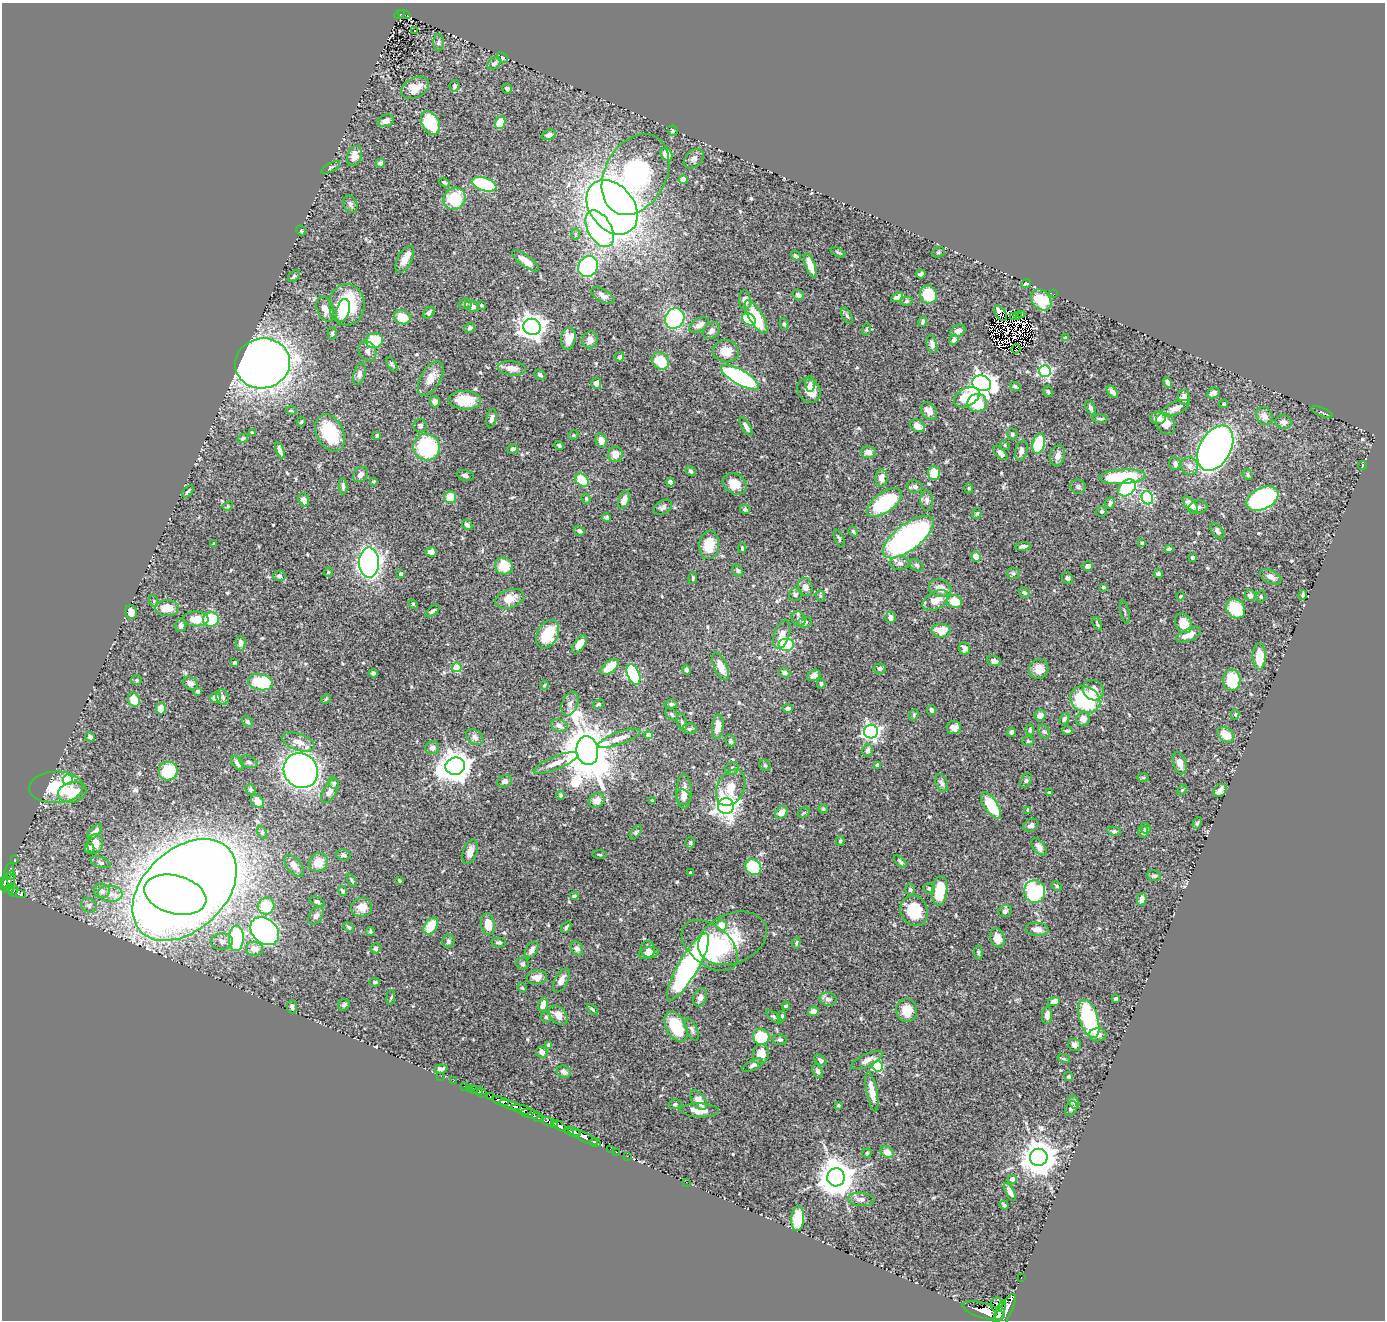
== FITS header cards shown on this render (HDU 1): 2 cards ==
NAXIS1  =                 1383
NAXIS2  =                 1318

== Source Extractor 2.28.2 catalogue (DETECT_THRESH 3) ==
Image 1383 x 1318 px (HDU 1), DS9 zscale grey, 1 PNG px = 1 image px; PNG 1387 x 1322 px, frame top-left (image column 1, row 1318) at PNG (2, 3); each listed source drawn as its Kron ellipse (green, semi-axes under 4 px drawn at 4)
Background 1.2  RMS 0.027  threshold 0.0815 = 3 sigma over >= 5 px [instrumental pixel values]
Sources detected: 558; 8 with non-positive FLUX_AUTO (blend fragments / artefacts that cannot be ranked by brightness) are neither listed nor drawn; of the other 550, the 500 brightest by FLUX_AUTO listed and drawn (50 fainter detections omitted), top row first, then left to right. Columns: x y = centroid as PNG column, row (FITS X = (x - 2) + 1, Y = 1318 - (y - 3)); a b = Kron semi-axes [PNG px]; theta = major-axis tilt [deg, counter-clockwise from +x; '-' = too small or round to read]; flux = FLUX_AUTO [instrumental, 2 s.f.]
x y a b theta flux
400 14 5 4 - 38
404 14 7 3 -20 38
414 31 3 3 - 3.7
439 43 8 5 90 4.2
502 58 6 4 -40 2.7
494 63 7 5 40 5.2
455 86 6 5 - 4
415 88 15 10 27 25
507 89 5 4 - 4.2
386 121 8 6 21 9.5
430 123 13 8 -61 80
500 123 6 5 - 35
673 131 5 4 - 2.9
549 135 7 5 20 5.8
666 154 7 5 -55 21
354 156 10 7 71 17
694 159 11 8 42 6.9
380 163 5 4 - 4.5
331 167 10 4 29 3.2
635 174 43 30 61 280
683 180 4 4 - 38
444 183 6 4 -30 3.1
484 184 13 6 -18 130
454 199 11 10 - 70
350 204 9 6 -67 5
612 207 30 22 -51 1800
600 229 20 11 -60 370
301 231 5 3 - 2.6
576 234 5 3 - 2.5
838 252 8 4 -23 2.6
938 252 6 5 - 2.5
796 256 5 3 - 3.4
405 259 14 7 61 19
525 261 16 5 -37 19
810 265 12 5 -70 23
588 266 11 9 51 260
921 274 5 3 - 4.2
294 276 7 5 44 3.4
1026 284 5 4 - 3.8
1054 294 2 2 - 5.3
603 295 13 6 -29 8.6
798 295 6 5 - 6.4
928 295 9 8 - 49
897 297 6 4 30 5.1
745 300 10 6 -86 11
1041 300 11 9 -50 73
907 301 6 4 16 2.8
465 304 7 5 14 3.3
347 305 21 18 90 95
481 305 4 3 - 2.2
472 306 7 5 -27 6.7
325 309 13 8 -69 18
343 311 12 6 74 33
429 313 6 4 48 5.3
1000 313 8 5 -54 5.9
1022 315 4 2 - 3.5
847 316 9 4 -63 3.6
1013 316 2 2 - 2.1
1018 316 3 2 - 2.6
402 317 8 7 - 35
756 317 19 6 -60 76
675 319 10 9 - 210
749 319 7 5 -36 70
923 322 5 3 - 3.4
784 324 6 4 -79 2.7
699 325 11 6 30 11
532 327 9 8 - 1600
470 328 6 4 39 4.1
866 329 6 4 71 2.4
711 331 9 7 44 7.8
958 331 8 5 29 8.5
332 333 6 4 88 2.7
1065 338 3 3 - 6.2
568 339 11 7 81 21
590 340 8 7 - 10
954 340 5 4 - 5.4
374 341 9 7 7 57
932 344 9 5 -79 7.3
1016 349 5 2 - 2.3
367 351 10 8 -61 7.5
726 351 13 11 -7 28
619 357 5 4 - 5.2
660 361 9 7 -45 53
262 363 27 25 13 1900
392 364 8 4 -57 3.2
512 368 14 7 -6 18
1045 371 6 6 - 280
359 374 11 6 73 6.4
540 375 6 4 -33 4.3
740 377 21 7 -30 270
431 378 19 10 60 20
596 383 6 5 - 7.9
982 383 10 7 -19 1100
1167 383 5 4 - 6.2
810 384 8 4 -86 5.8
1015 386 5 3 - 3.3
809 390 13 10 -48 21
1048 391 5 5 - 3.3
1112 392 7 4 -47 6.6
1213 393 6 5 - 7.4
967 397 14 9 28 70
1184 397 7 6 - 10
465 400 16 9 -2 45
435 402 5 5 - 11
977 403 10 9 - 50
1224 404 4 4 - 2.4
1090 407 7 4 -64 3.9
1176 408 14 6 24 12
291 411 5 3 - 2.3
929 411 9 7 -54 15
1322 412 11 3 -22 2.8
1264 416 10 7 -57 11
492 418 9 5 79 6.2
1158 418 8 6 9 13
1100 419 7 3 -5 2.9
301 422 5 4 - 2.5
1283 422 8 6 -8 8.4
1165 424 11 9 -58 19
420 426 7 6 - 4.8
918 426 8 6 -30 18
746 427 10 4 -60 7.6
252 433 4 3 - 2.2
330 433 19 13 -62 78
1012 434 6 5 - 3.5
377 435 4 3 - 2.6
573 435 5 4 - 2.2
243 438 5 4 - 3.4
601 440 7 5 -77 15
1039 444 10 6 76 110
1005 445 5 4 - 2.1
559 446 4 3 - 3.7
427 447 13 13 - 130
1215 448 24 15 61 1200
513 449 5 4 - 5.2
280 450 8 4 -69 7.8
1021 451 10 6 76 7.7
868 452 7 6 - 11
1000 453 9 4 -44 8.2
615 454 8 7 - 19
1058 456 10 7 76 11
1175 464 6 5 - 5.5
1363 465 4 3 - 2.7
1189 466 9 8 - 11
691 471 5 3 - 2.4
934 473 7 6 - 30
360 475 8 7 - 7.4
465 475 8 5 -13 5.2
1248 475 6 4 -55 3
1123 477 23 7 3 130
881 478 8 6 -89 14
582 480 7 5 -44 61
374 481 4 3 - 2.1
671 482 4 4 - 17
735 484 12 10 -31 29
343 486 8 4 -86 5
1078 486 7 7 - 5.3
915 487 8 6 -8 6.3
969 488 5 4 - 2.6
1127 488 10 7 40 120
188 491 7 3 47 3.2
450 497 6 6 - 28
1147 498 7 5 -67 170
586 499 5 4 - 2.4
1262 499 17 10 27 300
304 500 7 5 -62 10
624 500 9 5 68 15
927 500 10 6 -87 5.9
884 503 20 10 36 170
1110 503 6 4 71 3.8
1190 504 9 5 -43 18
228 506 5 4 - 2.5
663 507 10 6 32 6.2
1198 507 10 6 13 6.7
745 509 5 4 - 4.4
1101 511 5 5 - 3.3
977 513 5 4 - 3.1
606 518 4 4 - 5.1
467 525 6 4 -45 6.2
579 531 5 4 - 4.6
1217 531 9 5 -50 4.7
853 532 5 3 - 2.9
908 537 30 13 37 520
839 539 9 3 -67 2.7
1142 543 3 3 - 2.7
214 544 3 3 - 2.1
709 545 14 10 86 45
1023 546 7 4 9 6.4
742 548 5 3 - 2.8
1169 549 4 4 - 4.4
431 552 5 4 - 7
976 557 5 4 - 36
1193 558 3 3 - 3.3
369 563 15 10 -90 900
900 563 9 7 1 6.3
917 565 8 5 -40 4.1
504 566 9 8 - 41
1088 566 5 5 - 8
738 571 6 5 - 3.8
328 572 5 4 - 2.3
1013 573 6 6 - 3.6
401 574 4 3 - 6.2
1158 574 4 4 - 5
279 576 6 5 - 4
1271 577 11 6 -27 11
693 578 6 3 85 2.5
1067 578 6 5 - 4.1
805 587 9 7 -74 10
1103 587 3 3 - 3.2
940 588 11 8 -15 18
1024 592 5 4 - 4.4
795 594 7 6 - 4.1
1250 595 5 5 - 5.7
1303 595 4 3 - 4.1
820 596 6 4 -69 2.5
1180 596 4 3 - 2.3
1261 596 6 4 -89 2.7
510 599 15 9 19 23
936 600 14 8 29 27
154 601 6 4 -72 2.6
954 602 8 6 -17 38
413 604 5 4 - 2.2
167 608 11 8 -1 30
1236 609 10 9 - 80
433 611 8 4 39 4.2
131 612 7 6 - 15
1125 612 12 2 -78 2.2
890 617 5 5 - 8.6
196 619 12 7 -1 27
211 619 8 7 - 77
799 619 7 6 - 5
805 622 7 5 12 6
1183 623 10 8 -61 22
1097 624 7 3 -65 3.4
181 625 6 5 - 6.2
941 631 9 7 -1 30
547 634 15 10 63 63
782 635 15 7 71 15
1189 635 13 6 23 19
241 643 7 5 -89 7
579 644 10 5 56 16
786 645 7 6 - 69
965 648 6 5 - 8.6
1259 656 13 6 90 35
994 661 7 5 -20 8.1
235 663 4 3 - 3
720 666 15 6 -68 22
457 667 4 4 - 76
610 667 10 5 39 45
880 669 6 5 - 5.2
1039 669 10 9 - 21
686 670 4 4 - 4.2
784 672 6 5 - 6.4
373 673 5 4 - 3.5
633 674 11 6 -66 180
814 675 7 5 33 7.1
137 680 5 4 - 2.2
1232 680 11 9 -82 58
260 682 12 8 -12 83
190 683 8 6 -31 6.7
821 684 5 4 - 3.4
544 685 4 3 - 2.2
1093 690 11 10 - 18
198 691 3 3 - 3.2
223 697 8 6 -75 5.6
215 698 5 5 - 16
326 699 5 4 - 2.2
134 700 7 6 - 29
1085 700 15 13 -26 180
570 704 12 7 68 10
599 704 6 4 17 2.9
671 704 6 4 1 3
788 708 5 4 - 4.1
161 709 6 4 79 14
931 710 5 4 - 7
672 714 7 5 -42 3.4
1235 714 5 4 - 2.5
914 715 6 4 70 2.9
1040 715 5 5 - 16
1064 719 6 4 57 4
1083 719 7 6 - 11
247 721 6 5 - 4.8
682 722 8 4 -75 3.5
559 725 8 6 -22 7.3
718 727 12 5 83 20
954 728 7 6 - 10
689 729 7 5 2 3.9
1030 730 5 3 - 2.8
1068 731 5 3 - 4.2
871 732 7 7 - 520
1012 732 4 4 - 5.5
1044 732 7 5 -67 3.5
649 735 4 4 - 11
1226 735 9 7 -40 29
90 737 5 4 - 4.7
475 737 9 6 -35 7.5
619 738 22 6 20 14
731 741 6 5 - 3
1028 741 6 5 - 2.4
298 742 17 8 -19 19
432 748 7 6 - 6.7
868 750 6 5 - 7.5
587 751 14 11 -83 11000
248 762 9 5 -18 5.7
237 763 8 5 -54 10
556 763 24 6 22 17
1180 763 11 6 -73 14
765 765 6 5 - 2.7
877 765 4 3 - 6.8
455 766 10 8 16 3000
732 769 7 6 - 5.5
168 771 9 9 - 72
301 771 18 16 -51 880
1143 778 6 4 -2 2.8
68 780 5 5 - 85
1026 780 8 5 62 3.4
504 781 7 6 - 5.9
334 783 6 5 - 4.5
942 783 9 6 -67 6.1
56 787 27 16 2 71
731 788 19 13 63 40
250 790 5 5 - 2.9
1182 790 6 4 44 2.4
330 791 13 6 60 12
684 791 17 7 -89 14
1220 791 7 5 45 9.7
72 792 14 10 14 37
1049 792 4 3 - 2.1
561 795 4 4 - 2.6
683 797 8 7 - 7.1
597 800 8 7 - 14
257 801 7 5 -45 14
652 801 4 3 - 2.2
726 806 8 8 - 1200
991 806 15 6 -57 56
823 809 4 4 - 2.3
1028 810 4 3 - 2.5
781 812 7 5 40 14
804 813 6 4 30 2.7
1197 823 6 3 62 2.9
1031 825 8 6 29 7.1
1145 828 5 5 - 3.3
1114 831 7 4 -8 3.6
95 832 9 5 47 7.5
262 832 7 4 -64 2.9
636 832 8 4 54 2.9
1143 832 6 5 - 5.3
840 841 5 4 - 2.4
690 843 6 4 76 2.9
95 844 10 8 75 18
1039 847 10 5 -51 10
89 849 5 5 - 5.3
470 852 13 7 69 14
599 854 7 3 -1 2.3
343 855 7 5 -14 5.4
14 859 3 2 - 5.1
101 862 10 5 -18 4.7
318 862 10 9 - 24
900 862 8 4 -43 3.3
294 866 13 7 -50 12
753 867 8 7 - 81
9 870 7 3 70 41
690 873 3 3 - 2.5
11 876 5 3 - 97
1154 876 7 5 -8 4
399 880 4 3 - 2.2
9 881 8 6 68 150
352 881 7 4 -62 2.8
4 885 8 4 -82 680
1057 886 5 4 - 2.5
9 888 5 3 - 93
929 888 5 5 - 3.9
13 890 7 3 90 260
185 890 60 40 43 4700
910 890 6 5 - 3.5
102 891 8 7 - 8.3
343 891 5 4 - 3.5
940 891 15 7 83 48
1035 891 11 10 - 180
17 893 9 3 -18 230
110 894 12 8 -4 15
175 895 32 19 -15 2000
574 896 4 4 - 5.2
1142 899 6 5 - 12
317 902 8 4 -21 3.9
89 905 8 7 - 6
266 906 8 8 - 72
362 907 10 9 - 18
914 911 16 13 -62 62
1005 911 7 6 - 4.7
316 916 9 6 56 7.9
488 924 11 6 -81 22
722 925 5 5 - 34
431 926 9 6 55 48
349 927 6 4 -40 2.8
566 927 6 3 56 3
1037 929 11 6 -6 12
265 931 16 12 -43 510
370 931 4 3 - 3.7
236 938 13 7 88 180
733 938 36 25 22 76
997 938 10 7 -72 18
222 941 11 8 4 9.2
448 941 7 6 - 5
499 942 7 5 1 4.3
796 943 6 3 83 2.6
710 945 32 20 -39 160
375 948 5 5 - 4.8
577 948 7 5 -58 7
254 949 8 7 - 19
648 949 8 7 - 9.3
532 950 9 5 58 7.6
978 952 7 4 -84 2.8
649 953 10 5 13 9.3
523 964 6 6 - 3.9
688 967 38 10 60 500
537 977 10 7 8 12
561 980 13 6 62 12
375 982 5 4 - 2.4
522 988 5 4 - 2.1
700 997 9 6 71 8
391 998 7 3 85 2.1
828 999 9 6 -7 7.4
1115 999 4 3 - 3.3
1054 1001 6 4 20 12
543 1004 7 4 78 12
344 1005 6 5 - 6.1
786 1006 4 3 - 2.6
292 1007 6 5 - 4.7
592 1009 6 3 -45 2.4
907 1010 12 10 -81 30
813 1011 5 4 - 10
558 1015 11 7 -46 17
1047 1015 9 5 87 11
782 1016 5 4 - 3.9
546 1017 5 5 - 3.7
774 1017 9 4 -39 3.4
1089 1019 20 9 -73 150
676 1027 16 10 -62 72
692 1029 12 5 -65 6.4
1098 1035 9 6 -1 11
761 1037 8 8 - 79
780 1040 7 5 -9 3.6
549 1045 4 4 - 5.1
1074 1045 6 6 - 6.7
542 1052 6 5 - 7.6
761 1054 10 8 79 25
1064 1059 6 4 -18 2.4
820 1060 7 4 -40 5.5
867 1060 17 6 25 13
753 1065 11 5 26 6
878 1066 5 5 - 140
441 1069 7 4 6 5.6
817 1071 7 5 -65 5.4
564 1072 7 6 - 5.2
441 1076 2 2 - 15
1069 1077 4 4 - 3
453 1081 2 2 - 7.6
464 1086 2 2 - 14
469 1088 2 2 - 11
473 1090 3 3 - 69
479 1090 4 2 - 36
872 1092 20 5 -79 21
482 1093 5 3 - 130
491 1097 4 3 - 130
699 1100 11 6 -56 20
501 1101 9 3 -17 1500
1074 1102 7 5 -62 6.1
675 1104 6 5 - 3.6
510 1105 11 4 -15 300
838 1105 3 3 - 2.4
1071 1108 7 5 57 5.1
522 1109 10 4 -14 1500
700 1110 19 7 -1 19
530 1114 10 4 -10 550
538 1118 6 3 -26 230
549 1122 9 3 -23 1300
554 1123 3 3 - 330
560 1126 7 4 -37 150
572 1132 8 3 -22 1700
576 1133 3 2 - 610
583 1136 17 4 -26 1700
595 1143 5 3 - 120
610 1149 2 2 - 16
616 1152 2 2 - 13
887 1152 7 5 -33 20
867 1153 5 4 - 2.2
627 1156 2 2 - 11
1039 1157 9 8 - 4100
836 1177 9 9 - 4300
1012 1179 4 4 - 12
686 1182 2 2 - 11
1010 1192 10 4 -62 10
861 1199 13 6 -4 9.6
1004 1205 4 3 - 3.9
798 1219 12 6 85 80
1021 1278 3 2 - 21
997 1305 7 6 - 710
984 1311 22 7 -16 3700
1000 1311 11 3 70 1600
1004 1313 21 6 62 5100
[50 fainter detections neither listed nor drawn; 8 non-positive-flux detections neither listed nor drawn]